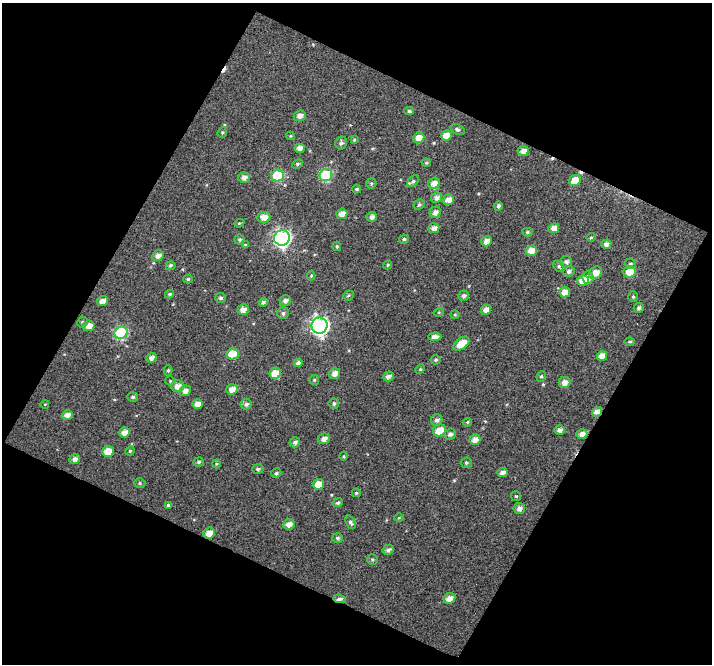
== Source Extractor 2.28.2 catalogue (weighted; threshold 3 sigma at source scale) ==
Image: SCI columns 1-710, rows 33-694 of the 710 x 720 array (HDU 1 of 3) = the unmasked area's bounding box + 8 px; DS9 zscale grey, full resolution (1 PNG px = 1 image px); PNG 714 x 666 px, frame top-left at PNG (2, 3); each listed source drawn as its Kron ellipse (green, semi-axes under 4 px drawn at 4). Shown black and unused: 47% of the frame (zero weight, under 5 of 10 exposures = <1% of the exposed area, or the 3 px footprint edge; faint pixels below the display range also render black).
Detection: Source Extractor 2.28.2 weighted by HDU 2 'WHT'. Background 0.00928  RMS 0.075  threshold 0.306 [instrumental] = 3 sigma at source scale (4.09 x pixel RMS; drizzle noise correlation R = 1.36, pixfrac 0.8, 0.0396/0.0396 arcsec/px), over >= 5 px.
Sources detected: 141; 3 cosmic-ray / hot-pixel residue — neither listed nor drawn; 1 inside a brighter listed object's ellipse — not listed separately; the other 137 listed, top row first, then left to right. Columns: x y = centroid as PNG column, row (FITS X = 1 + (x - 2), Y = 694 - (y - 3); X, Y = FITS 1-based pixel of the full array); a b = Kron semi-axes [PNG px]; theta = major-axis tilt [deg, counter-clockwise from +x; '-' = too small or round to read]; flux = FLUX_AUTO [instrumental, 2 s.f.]
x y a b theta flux
409 111 5 4 - 14
300 116 6 5 - 40
458 130 7 5 -26 15
222 132 5 4 - 8.7
446 135 5 5 - 65
291 136 4 4 - 7.9
419 138 6 5 - 67
354 140 4 3 - 8.1
341 143 6 5 - 20
300 148 5 4 - 39
523 151 5 5 - 38
426 163 5 4 - 8.4
297 164 5 4 - 11
326 175 6 6 - 540
278 176 6 5 - 400
244 177 6 5 - 32
413 181 7 4 48 13
575 181 6 5 - 130
371 183 5 5 - 10
434 183 6 5 - 50
357 189 4 4 - 13
436 198 6 5 - 28
448 200 5 5 - 47
419 205 6 5 - 14
498 206 5 4 - 20
435 212 6 5 - 31
342 214 5 5 - 52
264 217 6 5 - 54
372 217 5 5 - 28
239 223 5 4 - 9.2
434 228 5 5 - 38
554 228 5 4 - 56
527 232 5 4 - 11
591 237 4 4 - 8.1
282 238 8 7 - 1900
404 239 5 4 - 12
239 240 5 5 - 12
486 241 5 5 - 49
606 244 5 4 - 30
245 245 4 4 - 8.5
337 246 4 3 - 8.5
531 251 6 5 - 82
158 256 6 5 - 36
566 262 6 5 - 23
630 264 5 5 - 14
170 265 5 4 - 13
388 265 4 4 - 8.5
559 266 6 5 - 12
569 271 6 5 - 21
630 272 6 5 - 100
595 273 7 5 35 66
311 276 5 4 - 8.2
588 278 6 5 - 41
188 279 4 4 - 9.8
583 280 6 5 - 78
565 292 5 5 - 62
170 294 4 4 - 12
348 295 5 5 - 12
463 296 5 5 - 20
633 297 5 4 - 12
221 298 5 5 - 17
102 301 5 5 - 42
285 301 5 5 - 24
263 302 4 4 - 19
639 308 5 5 - 17
243 310 6 5 - 43
486 310 5 5 - 42
439 312 5 3 - 5.7
283 313 6 5 - 16
455 315 4 4 - 7.8
83 322 5 5 - 13
89 326 6 5 - 58
320 326 8 8 - 2400
121 333 7 6 - 660
435 337 6 4 4 38
630 342 5 4 - 10
461 344 9 5 37 100
233 354 6 5 - 180
602 356 5 4 - 52
151 358 5 4 - 30
436 360 5 5 - 11
298 363 5 4 - 25
420 369 5 4 - 7.4
168 371 5 4 - 10
275 373 6 5 - 90
335 373 6 5 - 46
388 376 5 5 - 29
541 376 5 4 - 10
314 380 5 5 - 8.9
170 381 5 5 - 8.1
565 382 6 5 - 48
178 386 6 6 - 53
232 389 6 5 - 54
185 391 6 5 - 33
133 397 5 4 - 12
334 403 5 5 - 14
45 404 4 3 - 5.1
197 404 5 4 - 47
246 404 5 5 - 23
597 412 5 4 - 46
67 415 6 5 - 41
437 420 6 5 - 22
467 422 5 4 - 9
560 430 5 5 - 32
439 431 7 5 30 98
124 432 5 5 - 48
450 434 6 5 - 24
582 434 5 4 - 39
324 439 6 5 - 41
475 440 5 5 - 48
295 442 5 5 - 22
108 451 6 5 - 110
130 451 5 4 - 7.6
344 456 4 3 - 6.2
75 459 5 5 - 35
199 462 5 4 - 13
466 463 5 5 - 12
216 464 4 4 - 7.5
258 469 6 5 - 16
503 472 5 4 - 28
276 473 5 4 - 13
140 483 6 4 1 11
319 484 6 5 - 93
356 493 4 3 - 9.4
516 496 5 5 - 8.9
338 503 5 4 - 14
168 505 4 3 - 10
519 508 6 5 - 28
399 518 4 3 - 5.3
351 522 7 4 -68 16
289 524 6 5 - 49
209 533 6 5 - 69
338 538 5 5 - 13
388 550 6 5 - 25
372 560 5 5 - 11
449 598 6 5 - 50
339 599 6 4 -5 27
Overlapping masked pixels (flux is a lower limit): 3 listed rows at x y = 597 412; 209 533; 339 599